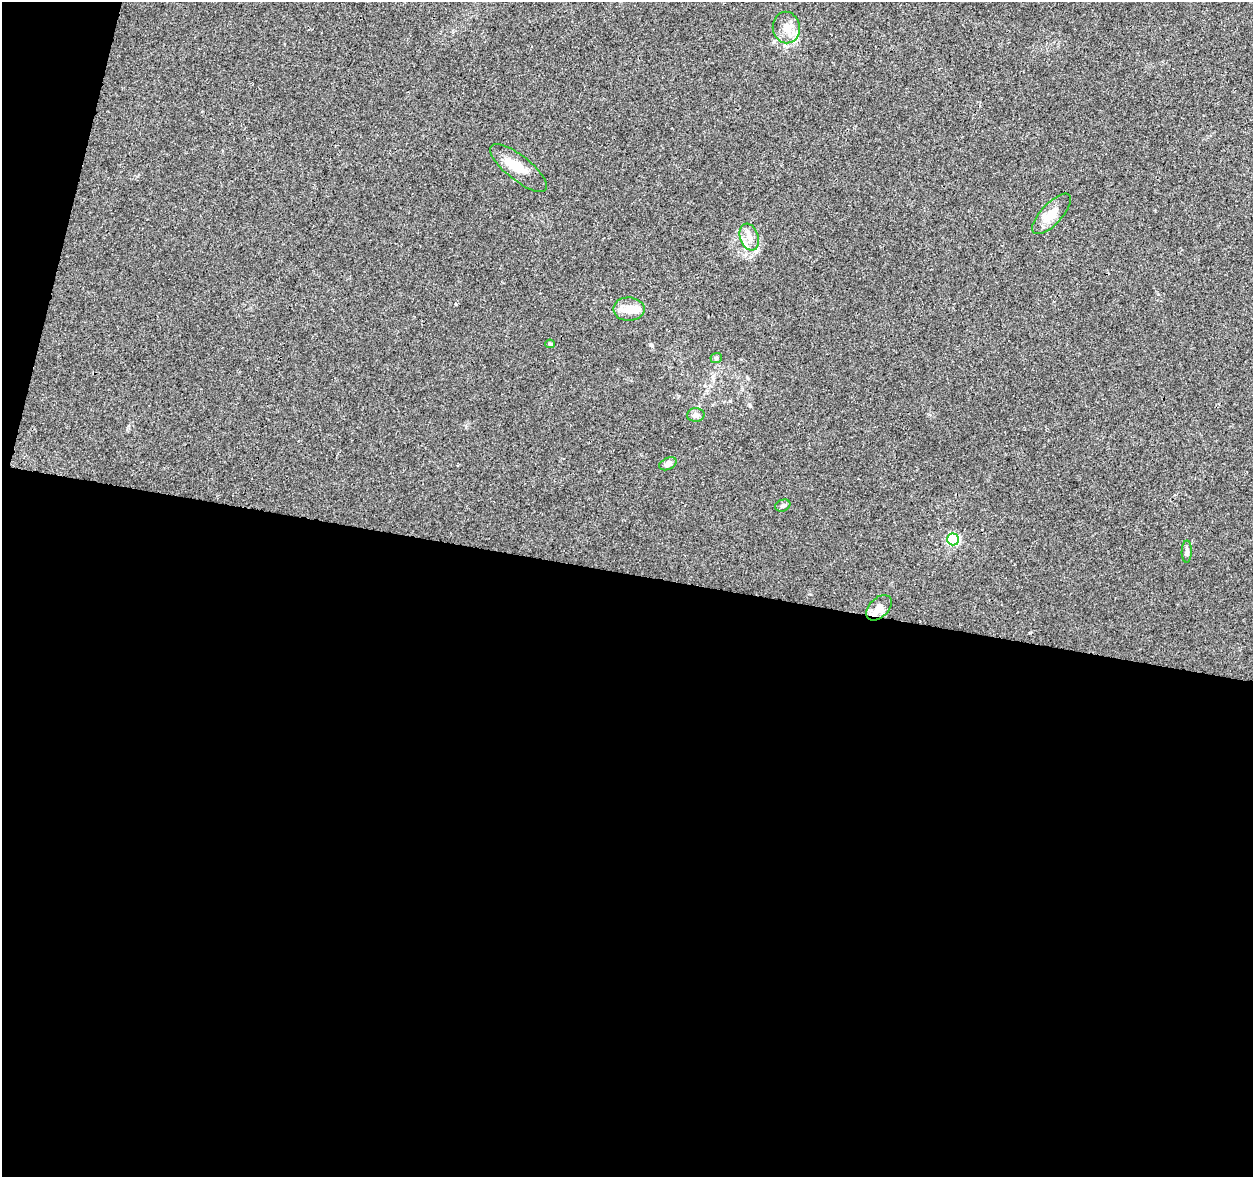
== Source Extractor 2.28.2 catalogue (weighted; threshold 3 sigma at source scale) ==
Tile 13 of 4 x 4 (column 1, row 4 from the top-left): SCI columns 1-1251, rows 224-1398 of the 5013 x 5207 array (HDU 1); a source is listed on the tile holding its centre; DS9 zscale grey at full resolution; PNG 1255 x 1179 px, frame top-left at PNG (2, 2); each listed source drawn as its Kron ellipse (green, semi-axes under 4 px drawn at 4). Shown black and unused: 53% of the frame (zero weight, under 3 of 4 exposures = <1% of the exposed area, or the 3 px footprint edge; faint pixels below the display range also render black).
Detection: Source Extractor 2.28.2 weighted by HDU 2 'WHT'; one run over the whole footprint, this tile lists its part. Background 0.00629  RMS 0.0027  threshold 0.0124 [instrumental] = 3 sigma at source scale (4.5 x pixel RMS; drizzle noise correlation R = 1.50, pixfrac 1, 0.0396/0.0396 arcsec/px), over >= 5 px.
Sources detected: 14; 1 inside a brighter object's white glare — neither listed nor drawn; the other 13 listed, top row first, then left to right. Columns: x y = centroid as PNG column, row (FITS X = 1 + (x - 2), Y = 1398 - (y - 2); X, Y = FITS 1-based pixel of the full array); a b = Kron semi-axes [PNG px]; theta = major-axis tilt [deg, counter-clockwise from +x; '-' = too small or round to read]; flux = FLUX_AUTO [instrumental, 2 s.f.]
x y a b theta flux
786 28 16 13 -81 3.3
519 168 35 12 -38 5.5
1052 214 26 10 47 4.3
749 237 14 9 -71 2.5
629 309 16 11 0 3.9
550 344 5 4 - 0.44
716 358 6 5 - 0.51
696 415 9 7 2 1.2
668 464 9 5 24 1.1
783 506 8 5 22 0.65
953 539 6 6 - 34
1187 551 11 5 89 1
879 608 15 9 45 3
Unlisted compact peaks at least as high as the median listed source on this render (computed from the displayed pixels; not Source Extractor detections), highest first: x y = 1030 633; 651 344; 456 304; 810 594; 1158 294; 128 426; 466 427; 929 414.